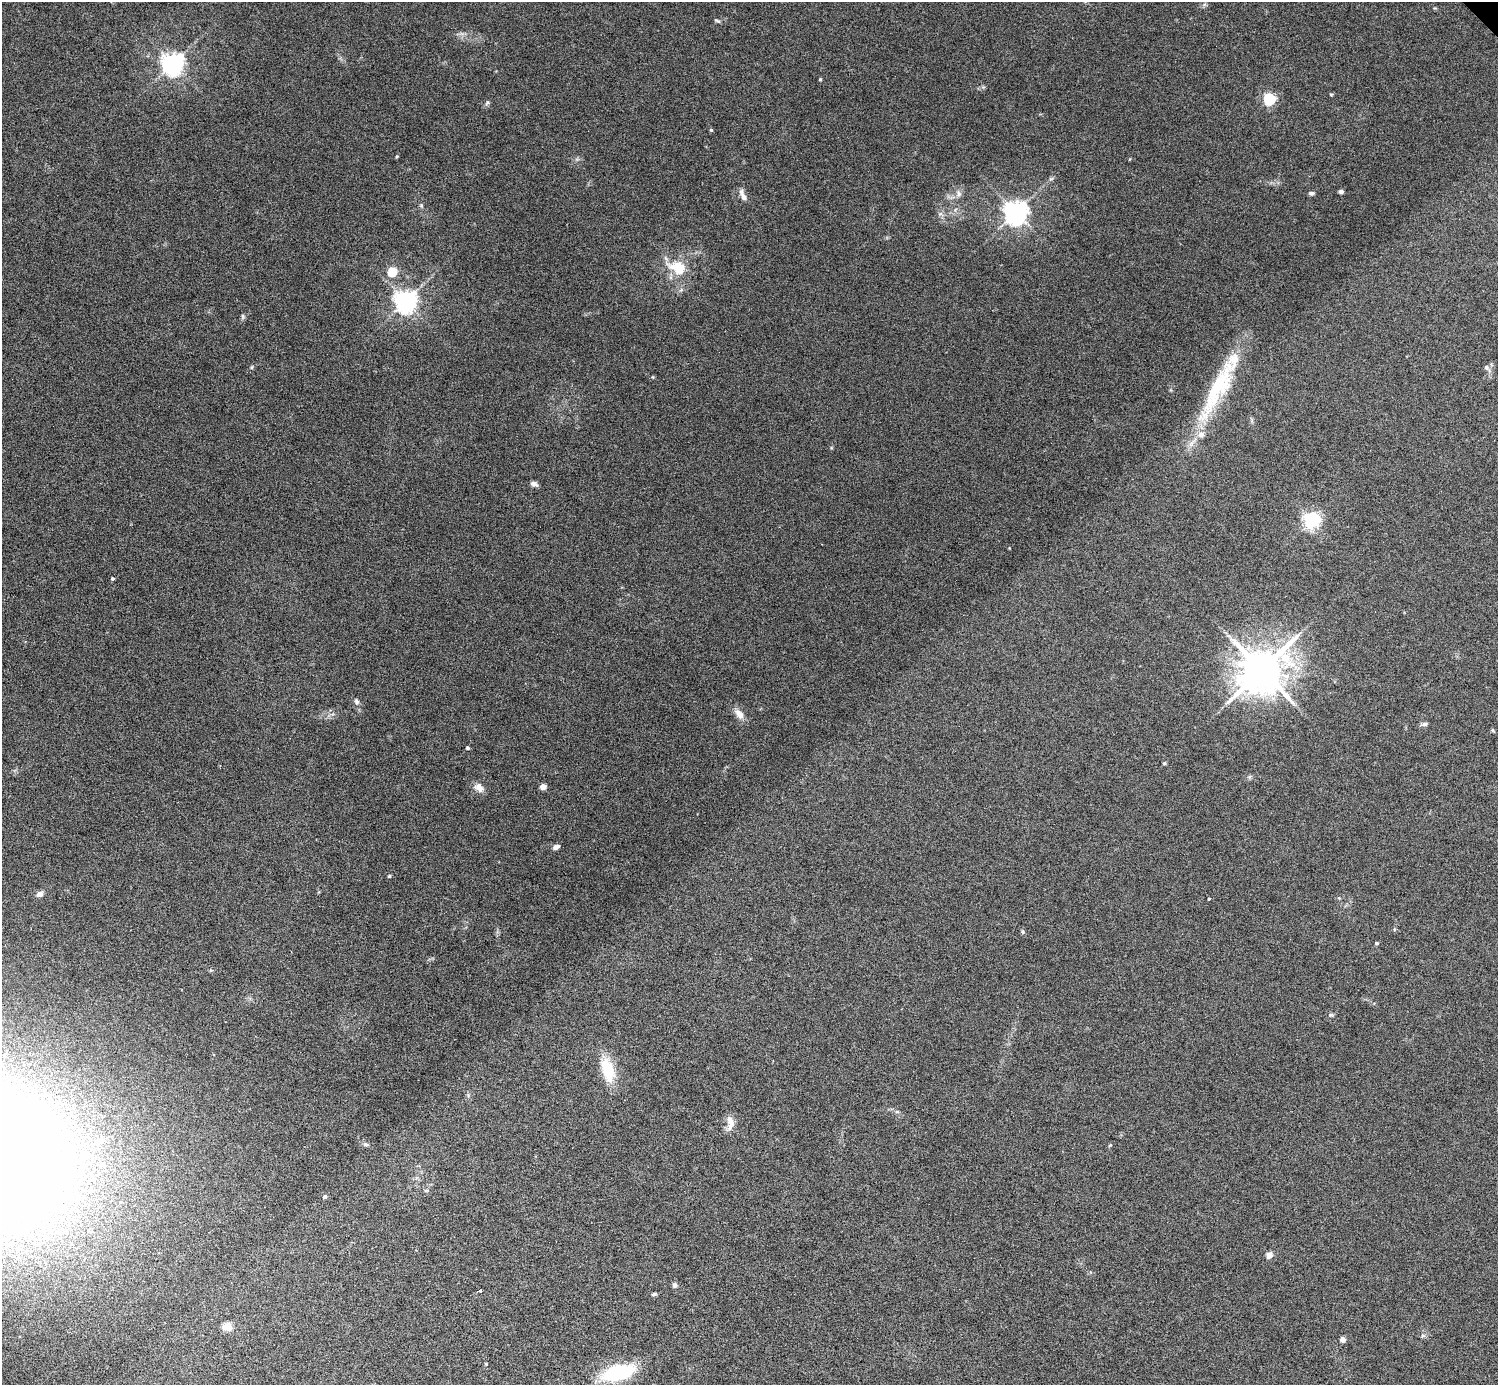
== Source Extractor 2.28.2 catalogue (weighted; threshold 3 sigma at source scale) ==
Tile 7 of 4 x 4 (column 3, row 2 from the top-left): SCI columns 2991-4486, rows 3063-4445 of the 5981 x 5981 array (HDU 1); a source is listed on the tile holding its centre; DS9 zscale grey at full resolution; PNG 1500 x 1387 px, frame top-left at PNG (2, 2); no overlay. Shown black and unused: <1% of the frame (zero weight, under 4 of 8 exposures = <1% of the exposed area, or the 3 px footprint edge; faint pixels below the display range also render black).
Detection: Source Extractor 2.28.2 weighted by HDU 2 'WHT'; one run over the whole footprint, this tile lists its part. Background 0.0442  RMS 0.0039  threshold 0.0158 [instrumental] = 3 sigma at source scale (4.09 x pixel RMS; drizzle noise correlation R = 1.36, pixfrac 0.8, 0.05/0.05 arcsec/px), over >= 5 px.
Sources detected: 59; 1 inside a brighter object's white glare — not listed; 1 inside a brighter listed object's ellipse — not listed separately; the other 57 listed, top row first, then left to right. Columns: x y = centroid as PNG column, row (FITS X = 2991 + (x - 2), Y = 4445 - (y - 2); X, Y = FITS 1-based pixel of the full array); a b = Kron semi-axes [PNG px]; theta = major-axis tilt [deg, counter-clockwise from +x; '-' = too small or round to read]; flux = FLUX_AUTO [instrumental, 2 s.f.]
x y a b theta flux
717 21 9 4 -23 0.57
173 63 7 7 - 260
820 79 4 4 - 0.33
1331 94 5 3 - 0.35
1269 99 5 5 - 48
487 103 7 4 45 0.64
711 130 4 4 - 0.47
397 156 5 3 - 0.32
1341 191 5 4 - 1
1311 193 7 5 -10 0.67
959 194 8 6 -88 1.3
743 196 14 5 -62 2.2
421 205 6 4 -46 0.51
1016 212 7 7 - 310
940 214 7 4 19 0.69
678 268 15 10 -18 10
392 272 5 5 - 18
405 301 7 7 - 260
243 316 8 4 -81 0.59
251 367 5 4 - 0.42
1487 368 10 5 -50 1.2
653 377 5 3 - 0.28
1218 387 95 20 62 33
534 484 8 5 -22 1.3
1312 520 6 6 - 120
112 578 4 4 - 0.56
1262 670 13 11 43 1500
357 702 8 6 -72 1.1
739 714 15 9 -54 2.9
1425 724 8 5 17 0.85
1493 730 6 4 -88 0.41
467 748 4 4 - 0.68
1164 763 4 3 - 0.51
543 787 4 4 - 4.6
479 788 13 9 -47 2.6
556 847 8 5 22 1.5
389 876 5 4 - 0.39
39 894 7 5 24 2
1209 899 3 3 - 0.28
1022 932 6 4 -89 0.51
1377 943 4 3 - 0.55
1330 1015 7 5 10 0.59
608 1070 30 14 -74 12
730 1123 23 8 -89 3.2
100 1141 21 8 24 4
366 1144 7 5 -41 0.74
1110 1145 5 3 - 0.38
325 1197 5 4 - 0.84
1269 1255 5 4 - 5.1
675 1285 6 6 - 1
479 1290 4 3 - 1.8
654 1294 7 4 15 0.64
227 1326 13 10 -9 2.9
1423 1336 7 4 0 0.61
1343 1339 4 4 - 3.3
486 1364 4 3 - 0.29
618 1373 43 20 15 21